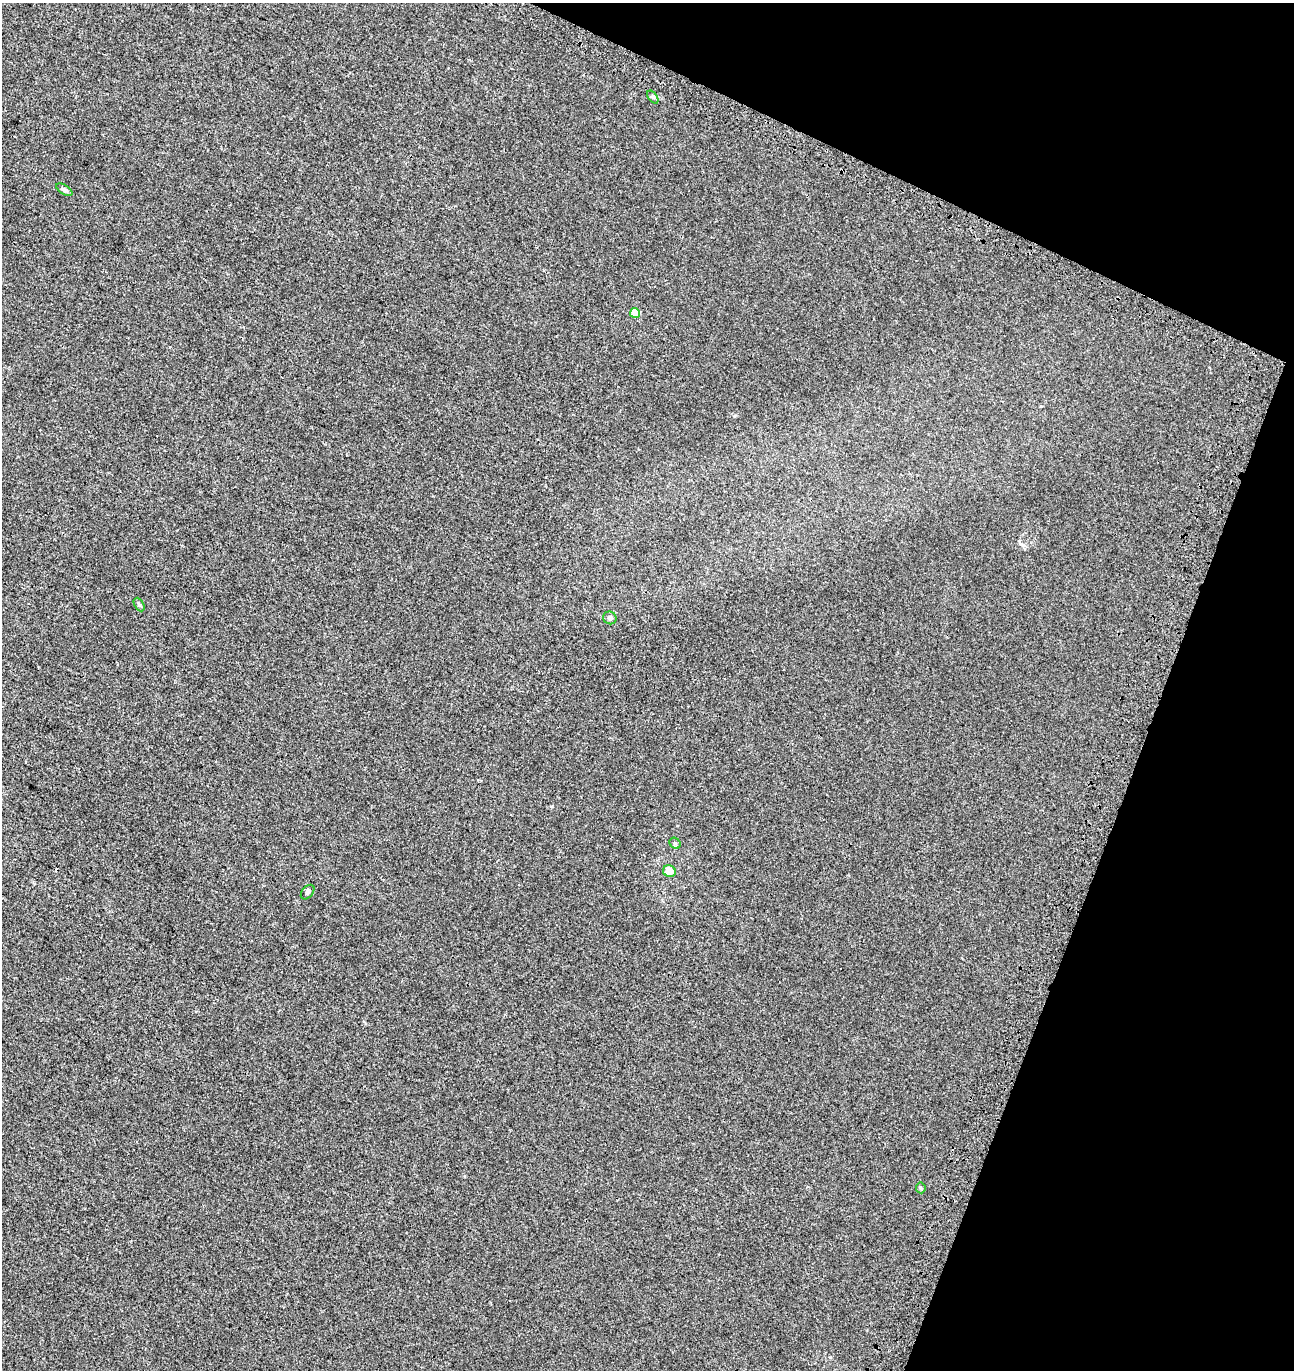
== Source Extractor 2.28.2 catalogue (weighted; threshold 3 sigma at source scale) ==
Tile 8 of 4 x 4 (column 4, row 2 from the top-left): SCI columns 4204-5495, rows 2882-4249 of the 5884 x 5755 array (HDU 1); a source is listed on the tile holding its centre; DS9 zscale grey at full resolution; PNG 1296 x 1372 px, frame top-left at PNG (2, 3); each listed source drawn as its Kron ellipse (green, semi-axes under 4 px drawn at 4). Shown black and unused: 19% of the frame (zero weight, under 3 of 4 exposures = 9% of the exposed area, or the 3 px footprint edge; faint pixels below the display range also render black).
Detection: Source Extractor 2.28.2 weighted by HDU 2 'WHT'; one run over the whole footprint, this tile lists its part. Background 8.24e-04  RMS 0.0037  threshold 0.0166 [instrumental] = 3 sigma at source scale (4.5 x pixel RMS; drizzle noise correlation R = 1.50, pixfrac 1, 0.0396/0.0396 arcsec/px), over >= 5 px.
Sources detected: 9; all 9 listed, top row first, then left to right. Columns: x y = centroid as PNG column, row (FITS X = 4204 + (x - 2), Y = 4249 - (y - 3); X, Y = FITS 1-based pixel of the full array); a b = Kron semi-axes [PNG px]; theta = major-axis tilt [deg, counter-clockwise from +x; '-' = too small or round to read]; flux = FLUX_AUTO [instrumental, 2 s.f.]
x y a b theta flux
653 97 7 4 -53 0.53
64 190 9 4 -33 0.79
635 313 5 5 - 6.2
139 605 7 4 -62 0.63
610 618 7 6 - 0.83
675 843 6 5 - 0.56
669 871 6 5 - 3.9
308 892 8 5 50 0.71
921 1188 5 5 - 0.42